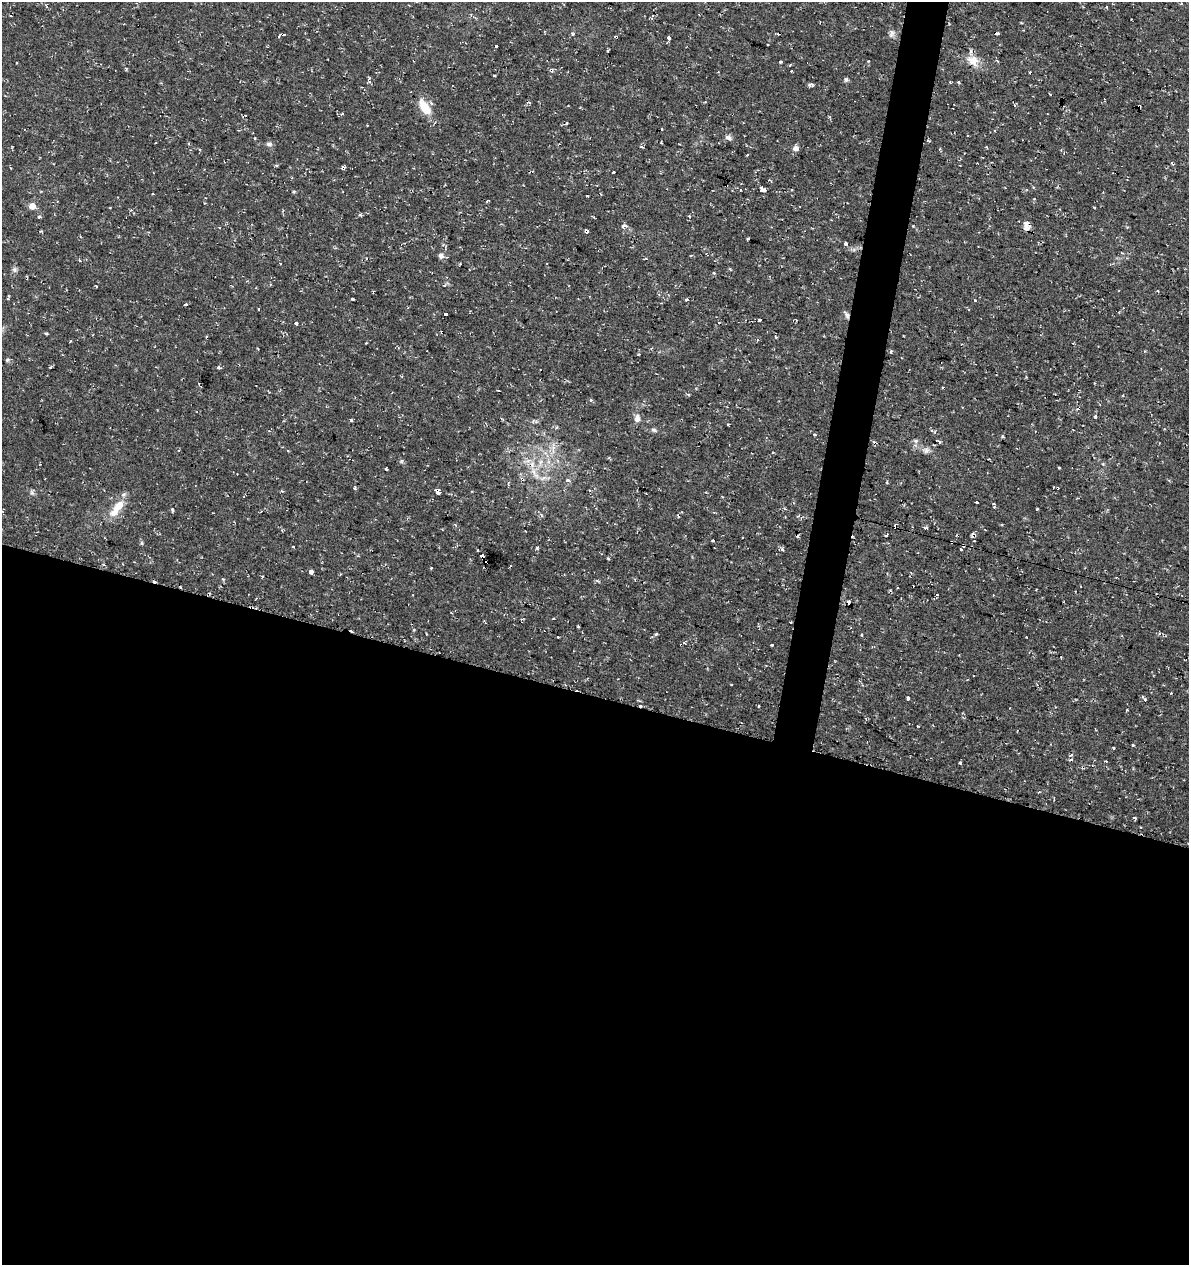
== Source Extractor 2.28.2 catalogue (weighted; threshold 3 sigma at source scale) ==
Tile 14 of 4 x 4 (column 2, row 4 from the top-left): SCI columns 1468-2654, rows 1-1263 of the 5249 x 5063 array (HDU 1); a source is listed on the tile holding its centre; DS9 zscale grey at full resolution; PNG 1191 x 1267 px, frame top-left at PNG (2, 2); no overlay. Shown black and unused: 47% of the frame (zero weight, under 2 of 3 exposures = <1% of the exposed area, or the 3 px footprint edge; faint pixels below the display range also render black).
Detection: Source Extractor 2.28.2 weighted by HDU 2 'WHT'; one run over the whole footprint, this tile lists its part. Background 0.0333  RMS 0.0042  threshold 0.0187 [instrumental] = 3 sigma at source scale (4.5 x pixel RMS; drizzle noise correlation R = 1.50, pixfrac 1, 0.0396/0.0396 arcsec/px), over >= 5 px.
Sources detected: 160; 40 cosmic-ray / hot-pixel residue — not listed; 1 inside a brighter listed object's ellipse — not listed separately; the other 119 listed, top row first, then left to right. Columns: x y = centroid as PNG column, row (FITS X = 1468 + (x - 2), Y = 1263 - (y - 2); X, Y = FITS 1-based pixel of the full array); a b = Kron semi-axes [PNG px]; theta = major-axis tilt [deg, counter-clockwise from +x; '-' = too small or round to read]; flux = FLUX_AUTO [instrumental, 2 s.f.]
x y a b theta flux
1107 7 4 3 - 0.45
11 16 3 2 - 0.56
997 33 5 3 - 2.2
283 34 6 3 18 1.7
572 34 3 3 - 1.7
892 34 12 7 76 1.5
616 37 3 3 - 0.58
669 38 4 3 - 3
608 51 4 3 - 0.44
973 61 18 14 -33 5.4
16 62 3 3 - 0.68
781 62 3 3 - 1.4
790 65 3 3 - 0.43
791 71 2 2 - 0.32
494 75 3 2 - 0.39
369 78 5 4 - 0.73
846 79 6 5 - 0.79
950 82 4 3 - 0.41
959 82 3 3 - 1.8
811 85 7 4 1 0.94
425 107 22 11 -55 7.8
1139 107 5 3 - 3.1
566 123 4 3 - 0.59
728 137 9 6 -24 1.3
269 144 8 6 -21 1.2
641 147 6 2 -5 0.36
796 148 7 6 - 1.8
747 155 3 2 - 0.41
343 168 4 4 - 2
613 172 3 3 - 1.3
740 190 3 2 - 0.56
763 190 6 4 -22 3.5
601 194 4 2 - 0.31
587 195 3 2 - 0.46
488 201 5 3 - 0.48
32 206 6 6 - 3.6
1094 208 3 3 - 0.9
689 216 4 3 - 0.52
39 217 4 4 - 0.55
624 226 5 3 - 3.1
1027 226 12 6 90 3
587 231 4 3 - 5.2
748 239 3 3 - 2
846 244 4 3 - 5.8
441 256 8 7 - 1.4
79 260 4 2 - 0.42
14 270 8 6 -89 1.1
96 286 3 2 - 0.46
352 299 3 2 - 0.54
687 300 3 3 - 2.2
974 300 3 3 - 0.74
186 304 3 3 - 1.1
258 309 3 3 - 0.53
446 314 4 3 - 20
847 315 11 5 -63 1.2
760 320 4 3 - 1.8
296 323 3 3 - 2.5
46 333 5 3 - 0.44
775 337 6 3 -71 0.46
891 351 4 3 - 0.5
7 360 6 3 45 0.49
218 368 4 3 - 1.3
498 390 3 2 - 0.47
591 400 5 3 - 0.55
1095 416 4 3 - 2.9
637 418 10 7 81 2.1
351 420 4 4 - 0.57
728 425 3 2 - 0.44
654 430 9 5 -16 1
814 435 4 3 - 0.75
1002 436 5 3 - 0.63
939 442 3 3 - 1.6
553 448 18 4 87 2.1
926 450 11 7 3 1.8
401 461 6 4 -47 0.65
1059 468 3 3 - 1
386 469 3 3 - 0.75
536 476 8 6 -45 1.7
522 479 5 4 - 1.5
568 481 4 3 - 5.8
887 482 4 3 - 0.42
1053 487 2 2 - 0.26
355 488 3 3 - 0.97
437 490 4 3 - 190
32 493 7 4 -44 0.9
976 502 4 3 - 1
117 508 30 10 54 7.3
1037 509 3 3 - 0.55
172 510 4 3 - 0.61
261 511 3 2 - 0.54
678 516 4 2 - 0.45
456 525 5 3 - 0.42
886 535 3 3 - 1.6
742 538 3 2 - 0.44
712 540 3 3 - 0.37
952 542 4 2 - 0.67
537 548 4 4 - 0.58
782 549 4 3 - 1.5
961 550 3 2 - 1
483 557 5 3 - 49
609 559 4 3 - 0.44
510 566 4 2 - 0.36
431 568 4 2 - 0.32
311 572 4 4 - 3.1
849 602 4 3 - 2.7
578 626 3 2 - 0.46
656 634 5 4 - 0.82
861 635 4 3 - 0.37
772 645 3 3 - 0.44
908 698 4 3 - 1
1145 699 4 4 - 0.8
758 705 3 3 - 1.2
1133 745 3 3 - 0.37
1113 748 3 3 - 0.37
1071 755 6 3 36 0.53
1106 761 3 2 - 0.57
960 763 3 3 - 0.88
1039 792 5 2 - 0.37
1134 818 4 3 - 0.54
Overlapping masked pixels (flux is a lower limit): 13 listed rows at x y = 997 33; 283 34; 616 37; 1139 107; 343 168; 1027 226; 587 231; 847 315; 926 450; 522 479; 437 490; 952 542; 483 557
Unlisted compact peaks at least as high as the median listed source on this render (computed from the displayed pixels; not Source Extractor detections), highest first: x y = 142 543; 360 215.